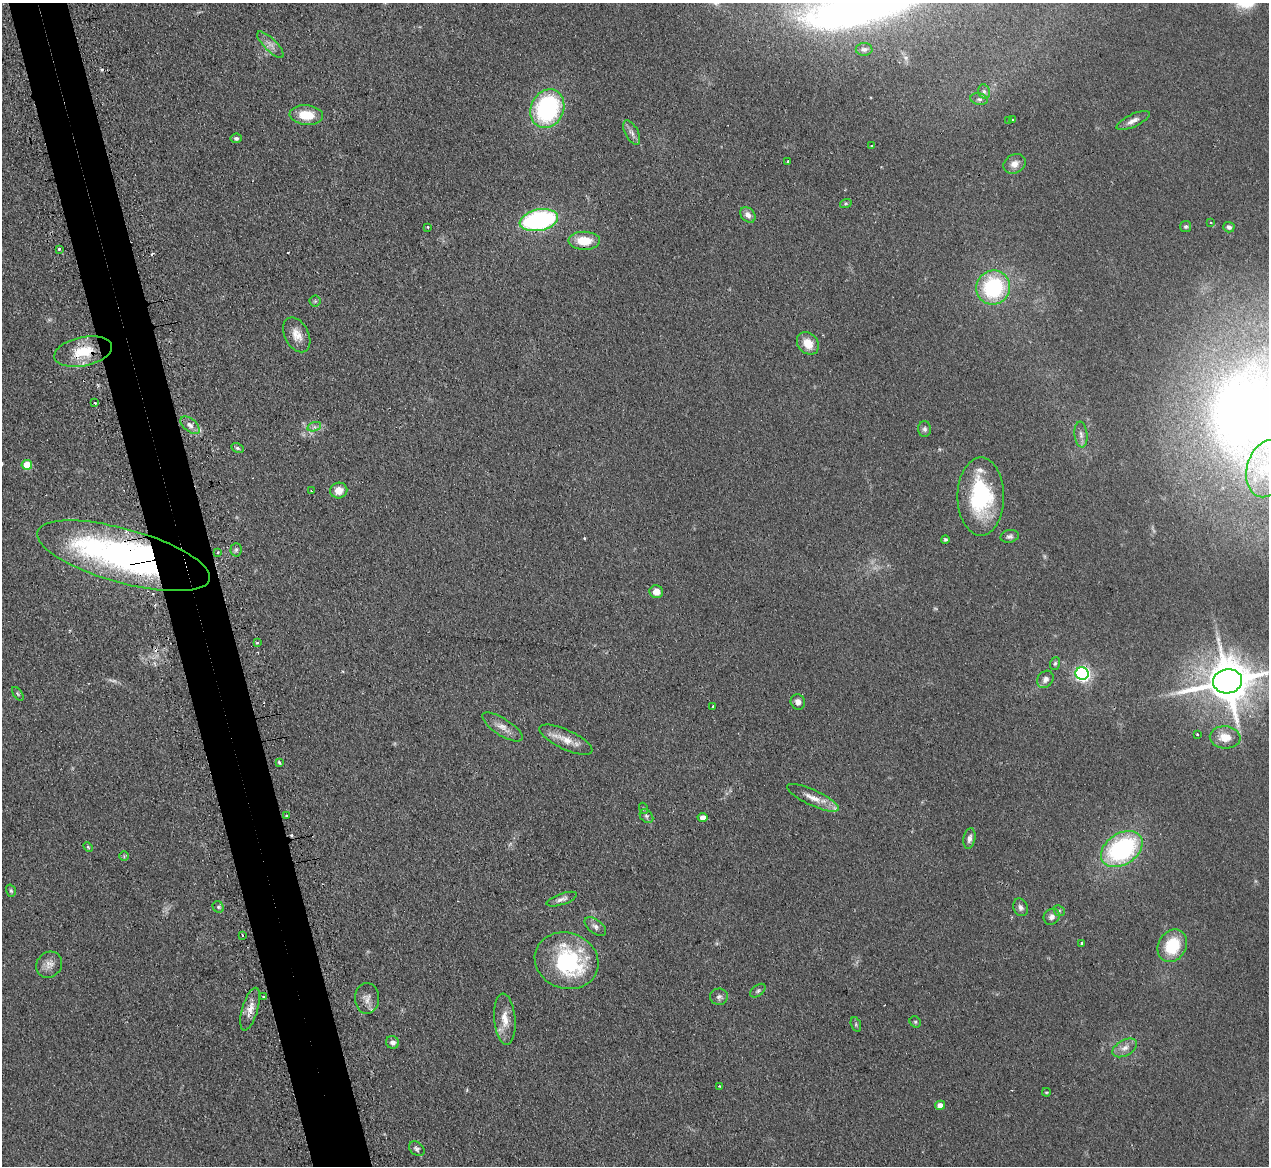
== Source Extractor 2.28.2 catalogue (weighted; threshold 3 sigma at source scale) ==
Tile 11 of 4 x 4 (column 3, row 3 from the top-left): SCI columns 2567-3833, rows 1329-2492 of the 5133 x 5106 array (HDU 1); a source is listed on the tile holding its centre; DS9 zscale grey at full resolution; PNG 1271 x 1168 px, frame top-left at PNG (2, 3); each listed source drawn as its Kron ellipse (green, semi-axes under 4 px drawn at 4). Shown black and unused: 5% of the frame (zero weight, under 2 of 3 exposures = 4% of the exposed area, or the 3 px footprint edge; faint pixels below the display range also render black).
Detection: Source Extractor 2.28.2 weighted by HDU 2 'WHT'; one run over the whole footprint, this tile lists its part. Background 0.107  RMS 0.0075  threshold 0.0336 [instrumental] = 3 sigma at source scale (4.5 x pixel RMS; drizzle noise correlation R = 1.50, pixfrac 1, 0.05/0.05 arcsec/px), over >= 5 px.
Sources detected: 103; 2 too faint to see at this stretch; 1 inside a brighter object's white glare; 5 cosmic-ray / hot-pixel residue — neither listed nor drawn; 2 inside a brighter listed object's ellipse — not listed separately; the other 93 listed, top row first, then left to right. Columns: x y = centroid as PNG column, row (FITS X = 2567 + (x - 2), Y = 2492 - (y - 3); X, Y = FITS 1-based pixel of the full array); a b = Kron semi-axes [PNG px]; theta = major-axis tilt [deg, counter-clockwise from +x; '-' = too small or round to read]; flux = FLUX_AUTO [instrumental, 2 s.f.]
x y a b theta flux
270 45 17 6 -44 4.5
864 49 8 6 0 2
984 92 7 6 - 2.1
979 99 9 5 -9 2.4
547 109 20 16 65 100
306 115 17 10 -5 18
1012 120 3 3 - 1.3
1009 121 3 3 - 1
1133 121 18 6 25 4.6
632 133 13 6 -62 3.6
236 138 6 5 - 2
872 146 3 3 - 1.7
788 161 4 3 - 3.5
1014 164 12 9 28 5.5
846 203 6 4 19 0.98
748 215 9 6 -45 4
539 220 19 10 11 130
1210 223 3 3 - 1.4
427 227 3 2 - 1.4
1186 227 5 5 - 1.4
1229 227 5 5 - 2.2
584 241 16 9 -1 17
59 249 3 3 - 1.2
993 288 17 17 - 70
315 301 5 5 - 1.3
297 335 19 12 -63 8.5
808 343 12 10 -47 11
83 352 29 14 12 22
95 403 3 3 - 1.2
190 425 11 6 -41 3.8
314 427 7 4 17 2.1
924 429 8 6 -89 1.9
1081 435 13 6 -85 3.4
237 448 6 4 -27 1.2
27 465 5 5 - 19
1267 469 29 19 74 37
339 490 8 8 - 7.8
311 491 3 2 - 0.96
981 496 39 23 90 66
1010 536 9 6 13 2.1
945 539 4 4 - 1.3
236 550 7 5 88 1.4
218 553 3 3 - 1.1
123 556 89 27 -16 290
656 592 7 6 - 7
257 643 3 3 - 1.5
1055 663 6 5 - 1.3
1082 673 6 6 - 200
1045 679 9 7 51 3.7
1228 681 14 12 11 3100
18 694 8 4 -55 1.1
798 702 8 7 - 4
713 706 3 2 - 0.65
502 727 23 8 -33 7
1197 734 3 3 - 0.69
1225 737 15 11 -5 11
566 740 29 9 -25 11
279 762 3 3 - 2.1
813 798 28 8 -25 9.4
643 808 5 3 - 0.83
287 816 3 3 - 0.97
646 816 8 6 -46 1.8
702 817 5 4 - 4.8
969 839 10 6 79 3.2
88 847 5 3 - 0.79
1122 849 23 15 33 100
124 856 5 5 - 0.91
11 891 6 4 -73 1.3
562 899 16 5 19 3.4
218 907 6 5 - 1.4
1021 907 9 7 -66 3
1059 911 6 5 - 1.2
1052 917 8 7 - 3.2
595 927 12 7 -38 3.4
242 935 3 3 - 1.7
1082 943 3 3 - 1
1172 946 17 13 59 30
566 961 32 28 -19 80
49 965 14 12 46 6
758 991 9 5 37 1.6
263 997 3 2 - 0.84
719 997 9 8 - 2.7
367 998 15 12 88 5.7
250 1009 22 8 73 7.6
505 1019 25 10 -85 11
915 1022 6 5 - 1.1
856 1024 8 4 -72 1.1
392 1042 6 6 - 3.4
1125 1048 13 8 30 5
719 1086 3 3 - 0.67
1046 1092 4 3 - 0.73
940 1105 5 4 - 5.4
417 1149 8 6 -40 2
Overlapping masked pixels (flux is a lower limit): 3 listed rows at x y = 83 352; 123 556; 1228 681
Isophote crosses this tile's border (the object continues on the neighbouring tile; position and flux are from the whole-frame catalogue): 2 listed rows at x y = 1267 469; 1228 681